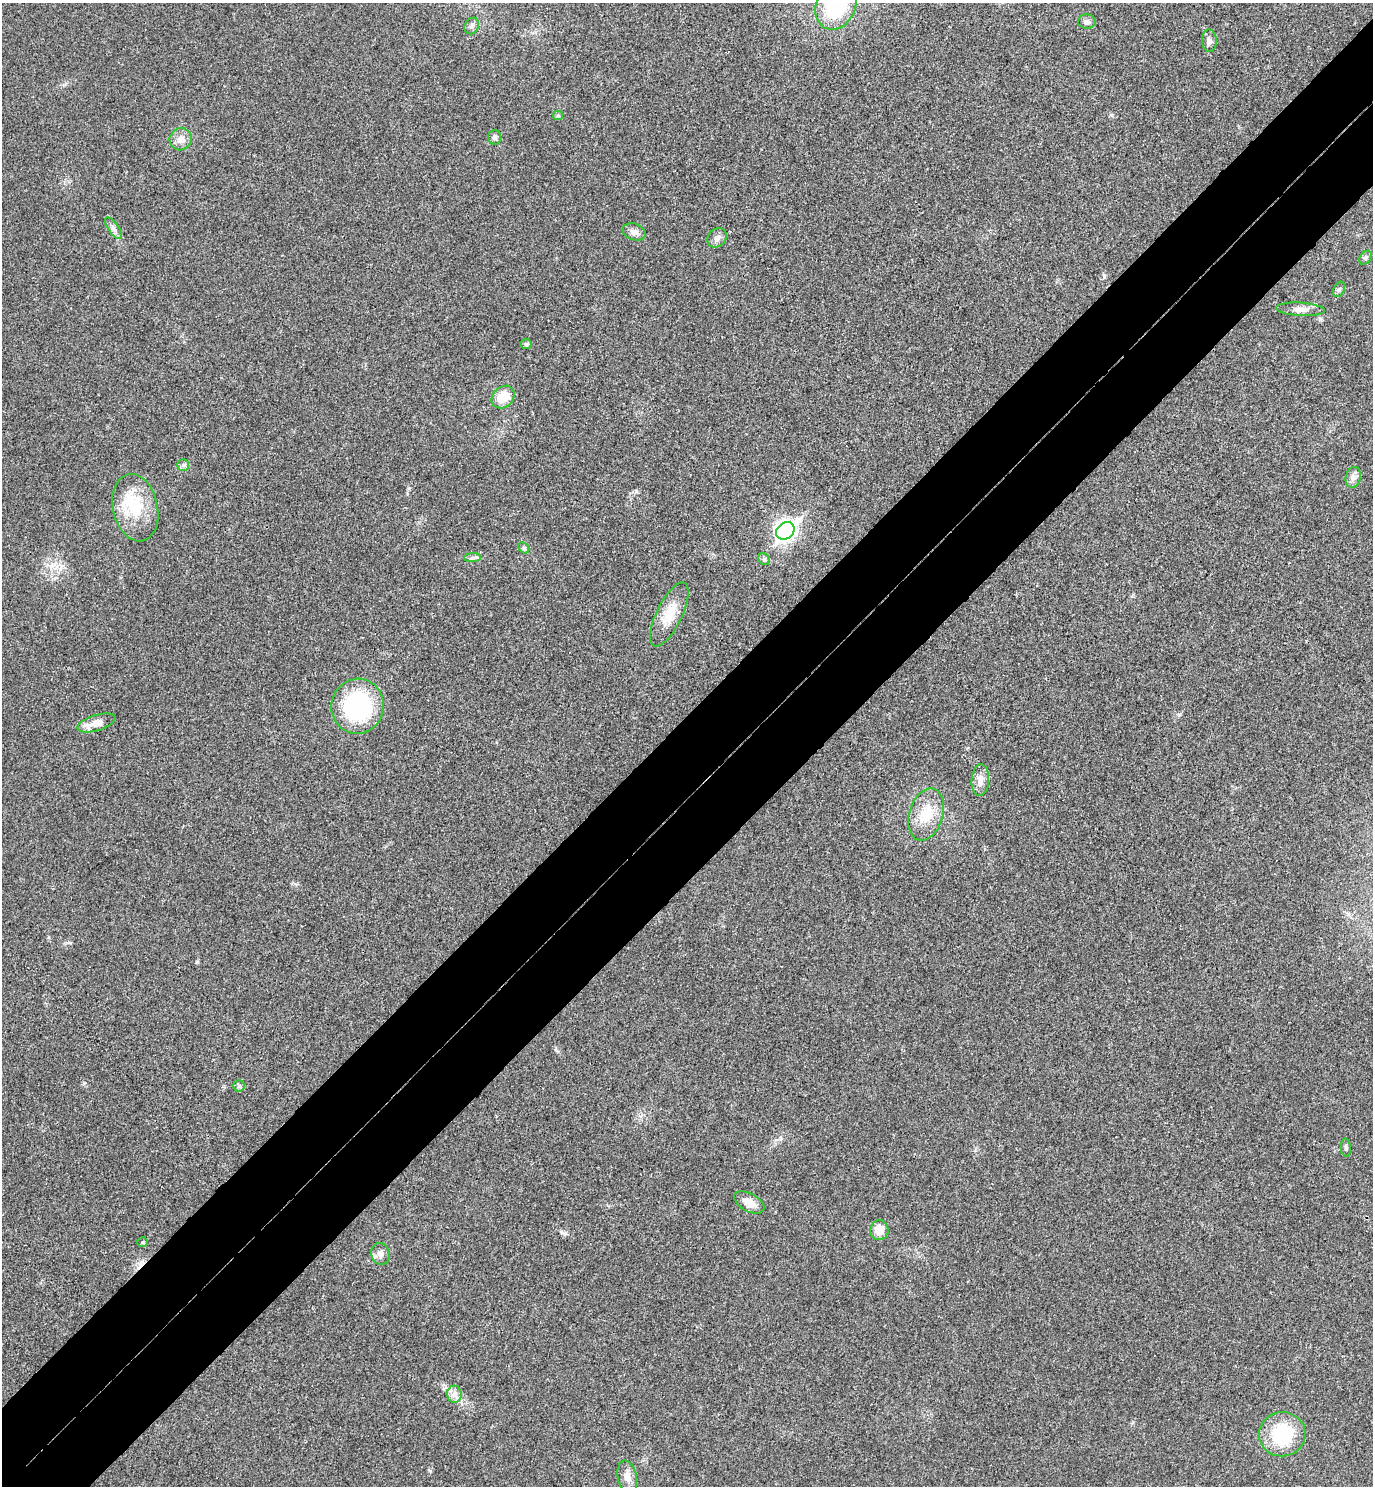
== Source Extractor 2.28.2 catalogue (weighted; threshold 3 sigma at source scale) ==
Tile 10 of 4 x 4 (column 2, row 3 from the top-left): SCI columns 1572-2942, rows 1532-3015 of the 6024 x 6027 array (HDU 1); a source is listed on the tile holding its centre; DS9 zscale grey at full resolution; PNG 1375 x 1488 px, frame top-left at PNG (2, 3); each listed source drawn as its Kron ellipse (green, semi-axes under 4 px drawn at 4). Shown black and unused: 11% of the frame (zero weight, under 3 of 4 exposures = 6% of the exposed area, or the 3 px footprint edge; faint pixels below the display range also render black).
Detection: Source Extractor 2.28.2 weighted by HDU 2 'WHT'; one run over the whole footprint, this tile lists its part. Background 0.0284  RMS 0.0063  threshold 0.0283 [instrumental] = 3 sigma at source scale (4.5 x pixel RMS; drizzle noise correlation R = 1.50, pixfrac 1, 0.05/0.05 arcsec/px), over >= 5 px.
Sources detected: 37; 1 cosmic-ray / hot-pixel residue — neither listed nor drawn; the other 36 listed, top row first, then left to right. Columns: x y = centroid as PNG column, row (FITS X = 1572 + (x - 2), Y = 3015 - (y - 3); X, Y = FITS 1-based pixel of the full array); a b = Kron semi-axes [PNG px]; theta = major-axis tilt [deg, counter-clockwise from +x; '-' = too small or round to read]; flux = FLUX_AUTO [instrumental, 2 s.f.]
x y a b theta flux
836 5 25 19 66 44
1087 22 9 7 -3 2
472 26 9 6 58 2
1209 41 11 7 -88 2.4
558 115 5 4 - 0.85
494 137 7 6 - 1.9
181 139 11 11 - 4.9
113 228 13 5 -55 2.4
634 232 12 8 -19 3.1
717 238 10 8 47 2.7
1366 258 7 5 54 1.3
1339 289 8 5 63 1.4
1300 309 24 6 -3 4.8
526 344 6 5 - 1.1
503 397 12 10 44 11
183 465 6 6 - 1.3
1353 477 10 7 78 2.9
135 508 34 22 -77 26
785 531 10 8 42 300
524 548 6 4 -47 1
472 558 8 4 2 1.6
764 559 6 5 - 1.2
669 614 35 12 64 13
357 706 27 26 - 68
96 723 20 8 17 8
980 780 16 9 86 4.6
926 814 26 17 73 16
239 1086 5 5 - 1.2
1346 1148 9 5 -85 1.4
749 1202 16 9 -27 6.7
879 1230 10 9 - 7.8
143 1242 5 4 - 0.95
380 1254 11 9 -77 3.8
454 1394 8 7 - 3.1
1282 1434 23 22 - 34
627 1477 16 9 -77 5.1
Isophote crosses this tile's border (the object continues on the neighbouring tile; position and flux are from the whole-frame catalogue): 1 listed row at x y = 836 5
Unlisted compact peaks at least as high as the median listed source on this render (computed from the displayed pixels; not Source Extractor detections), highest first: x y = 636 491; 561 1232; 70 943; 197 962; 430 1471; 84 1083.